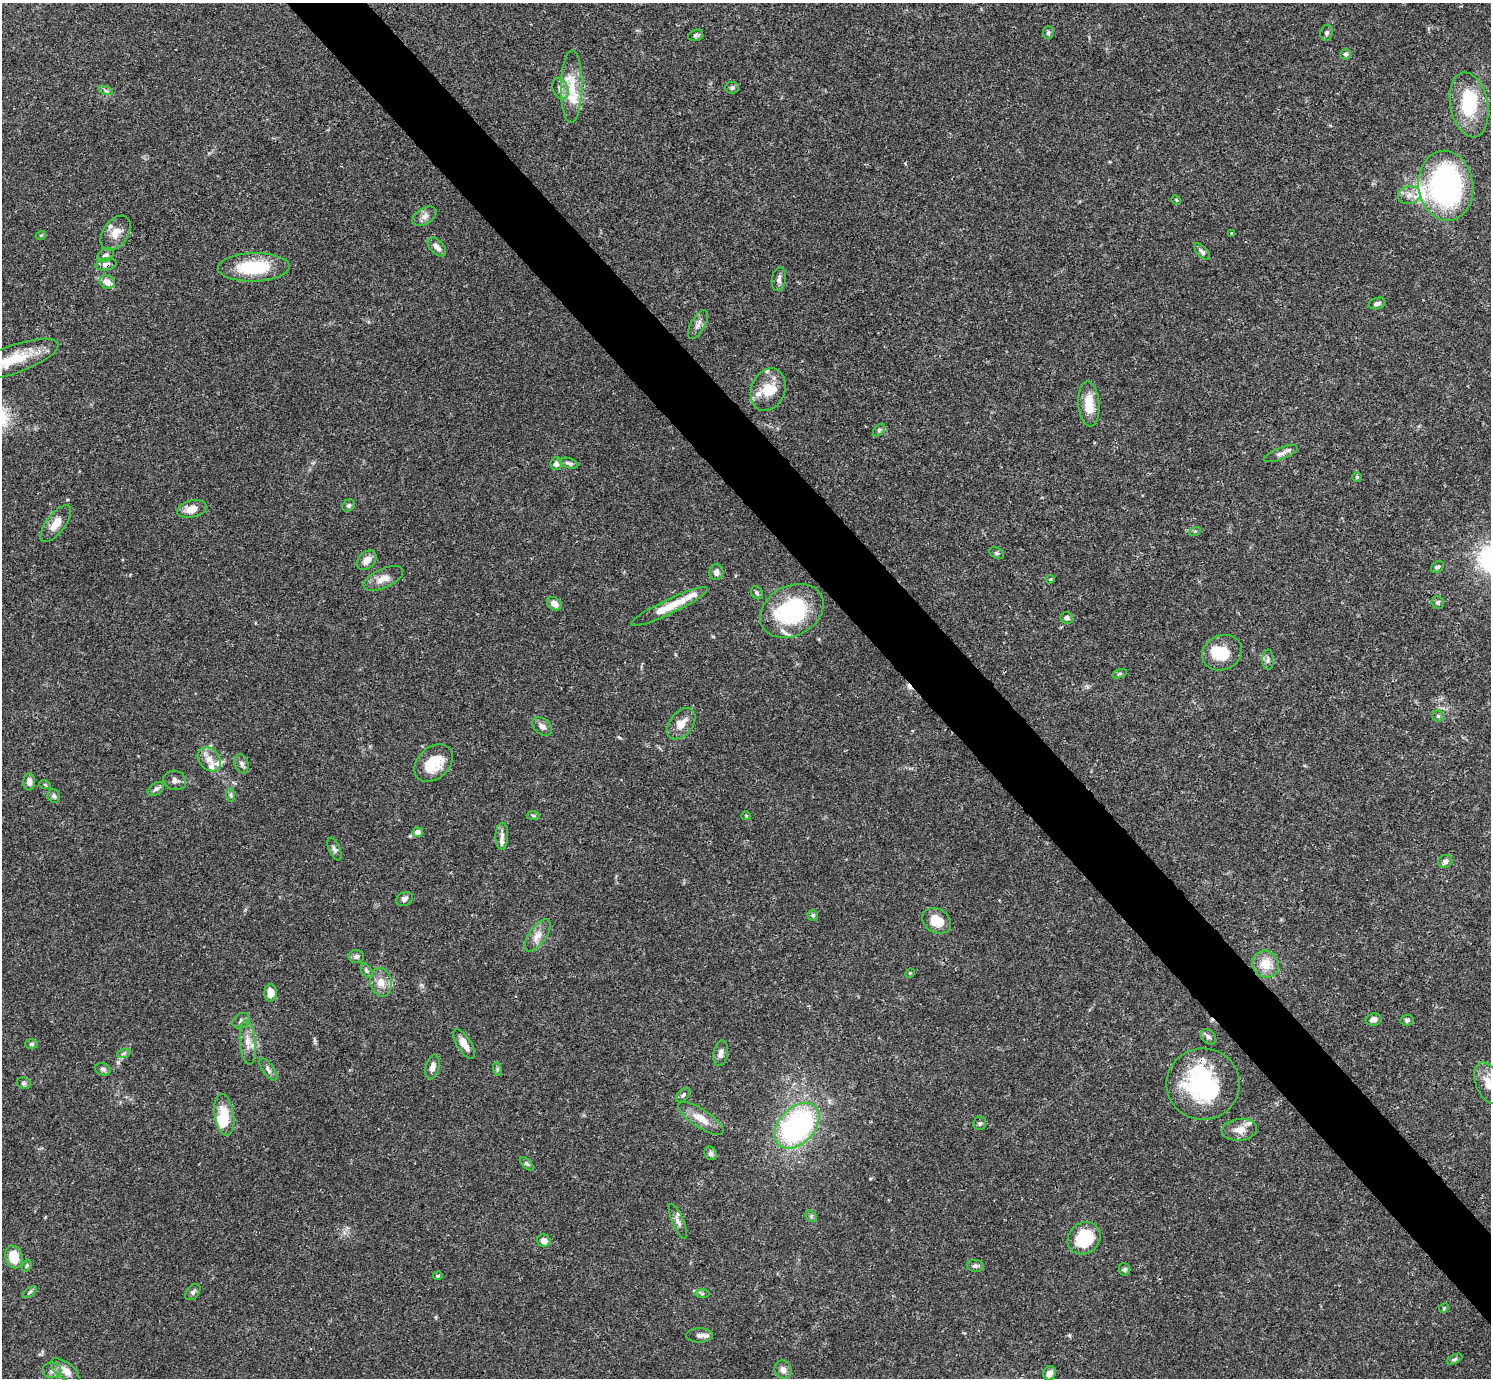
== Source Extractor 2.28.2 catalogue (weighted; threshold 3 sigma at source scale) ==
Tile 6 of 4 x 4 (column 2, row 2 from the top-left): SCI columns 1491-2979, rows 2909-4284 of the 5962 x 5959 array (HDU 1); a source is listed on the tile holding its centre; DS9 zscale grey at full resolution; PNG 1493 x 1380 px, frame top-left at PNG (2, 3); each listed source drawn as its Kron ellipse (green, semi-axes under 4 px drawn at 4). Shown black and unused: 5% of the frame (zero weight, under 3 of 4 exposures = <1% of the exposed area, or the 3 px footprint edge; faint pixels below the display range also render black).
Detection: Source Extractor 2.28.2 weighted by HDU 2 'WHT'; one run over the whole footprint, this tile lists its part. Background 0.0412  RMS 0.0026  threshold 0.0119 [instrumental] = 3 sigma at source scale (4.5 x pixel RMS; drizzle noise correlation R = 1.50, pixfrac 1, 0.05/0.05 arcsec/px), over >= 5 px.
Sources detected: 141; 5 inside a brighter object's white glare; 1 cosmic-ray / hot-pixel residue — neither listed nor drawn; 12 inside a brighter listed object's ellipse — not listed separately; the other 123 listed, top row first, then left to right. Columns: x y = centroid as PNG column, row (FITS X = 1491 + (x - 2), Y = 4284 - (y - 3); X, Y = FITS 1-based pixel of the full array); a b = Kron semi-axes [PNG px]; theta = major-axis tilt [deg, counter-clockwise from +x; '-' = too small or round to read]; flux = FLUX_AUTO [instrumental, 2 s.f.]
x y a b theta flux
1048 33 6 5 - 0.55
1327 33 8 6 75 0.65
696 35 8 5 19 0.53
1346 54 5 5 - 0.55
572 86 36 10 89 5.9
560 88 11 7 -67 1.4
732 88 7 6 - 0.62
106 91 7 4 -19 0.51
1469 105 33 19 -79 14
1446 186 35 27 -82 66
1409 195 11 9 9 1.9
1176 200 5 4 - 0.26
424 216 13 8 32 1.4
116 233 19 12 55 3.6
1231 233 2 2 - 0.24
41 235 5 3 - 0.24
437 247 11 6 -47 1.4
1202 252 10 5 -46 0.86
106 255 9 6 28 0.85
106 264 10 6 10 1.2
254 267 36 14 2 14
779 279 12 7 81 1
107 282 8 6 -22 2.6
1377 303 9 5 16 0.9
698 325 16 7 61 1.4
13 360 48 14 20 10
768 390 22 16 69 5.6
1089 404 22 10 -86 5.3
879 430 7 4 46 0.46
1281 454 18 6 21 1.4
569 463 10 4 -17 0.62
556 464 6 5 - 1.2
1357 477 4 4 - 0.3
348 505 7 5 42 0.62
192 509 15 8 12 3
56 524 22 9 52 3
1195 531 6 4 18 0.3
997 553 8 5 -26 0.48
367 560 11 8 46 2
1437 567 7 5 38 0.64
716 572 8 7 - 1.2
383 579 21 9 24 2.7
1050 579 4 3 - 0.36
757 593 7 5 -57 0.51
1438 603 6 6 - 0.62
554 604 8 6 -37 1.9
669 607 42 7 25 5.8
792 611 33 25 27 26
1067 618 6 5 - 0.89
1222 653 20 17 25 7.2
1268 660 10 5 90 0.72
1120 674 7 4 20 0.43
1438 716 5 5 - 0.44
681 724 18 11 53 3.2
542 726 11 7 -40 1.2
209 759 13 10 -49 2.5
434 763 22 15 43 7.6
242 764 10 6 -72 0.88
175 780 11 9 -17 1.2
29 782 8 6 89 1.5
45 785 6 3 -20 0.26
156 789 9 6 34 0.81
231 795 7 4 90 0.49
54 796 7 6 - 0.59
533 816 6 4 -2 0.41
746 816 5 4 - 0.27
418 832 5 5 - 1.9
502 836 13 6 88 1.2
334 849 12 5 -66 0.87
1445 861 7 6 - 0.97
404 899 8 6 26 0.96
813 915 5 5 - 0.46
937 921 15 11 -31 4.6
538 936 19 8 55 2.4
356 956 7 6 - 0.82
1266 964 14 13 - 4.2
367 971 8 5 -55 0.53
910 973 5 4 - 0.26
381 982 14 10 -77 2.6
271 993 8 6 88 2.7
1373 1019 8 6 9 1.3
1407 1020 7 5 8 0.6
241 1021 9 7 35 0.8
1208 1037 9 6 -44 0.74
248 1042 22 7 -85 2.7
31 1044 6 4 -1 0.53
464 1044 17 7 -58 2.6
124 1053 7 4 19 0.55
721 1053 13 7 81 1.3
432 1067 13 6 76 1.4
103 1069 8 6 -19 0.71
268 1069 13 5 -56 0.95
497 1069 7 4 -73 0.42
24 1083 7 5 -20 0.49
1488 1083 22 12 -69 3.4
1203 1084 37 35 0 27
683 1095 9 5 45 0.59
224 1115 21 9 -81 5.4
701 1118 26 9 -33 3.8
980 1123 7 6 - 0.56
797 1126 26 18 46 54
1239 1130 17 11 6 2.7
711 1153 7 6 - 0.67
527 1164 8 4 -44 0.5
811 1216 6 5 - 0.45
678 1221 19 5 -67 1.3
1084 1238 17 15 43 11
544 1241 7 6 - 1.6
14 1257 11 8 -72 5.5
27 1266 6 4 69 0.38
975 1266 8 6 -7 0.7
1125 1269 6 5 - 0.46
438 1276 5 3 - 0.33
30 1292 8 4 36 0.43
193 1292 9 6 50 0.68
702 1294 7 4 -1 0.42
1444 1308 5 4 - 0.29
699 1335 13 7 1 1.3
1455 1359 8 4 27 0.47
52 1370 9 8 - 1.1
65 1370 17 8 -36 2.8
783 1370 9 8 - 1.3
1049 1373 7 6 - 1.4
Overlapping masked pixels (flux is a lower limit): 2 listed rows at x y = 106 264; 1203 1084
Isophote crosses this tile's border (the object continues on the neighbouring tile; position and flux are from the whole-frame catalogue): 2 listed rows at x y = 13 360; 1488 1083